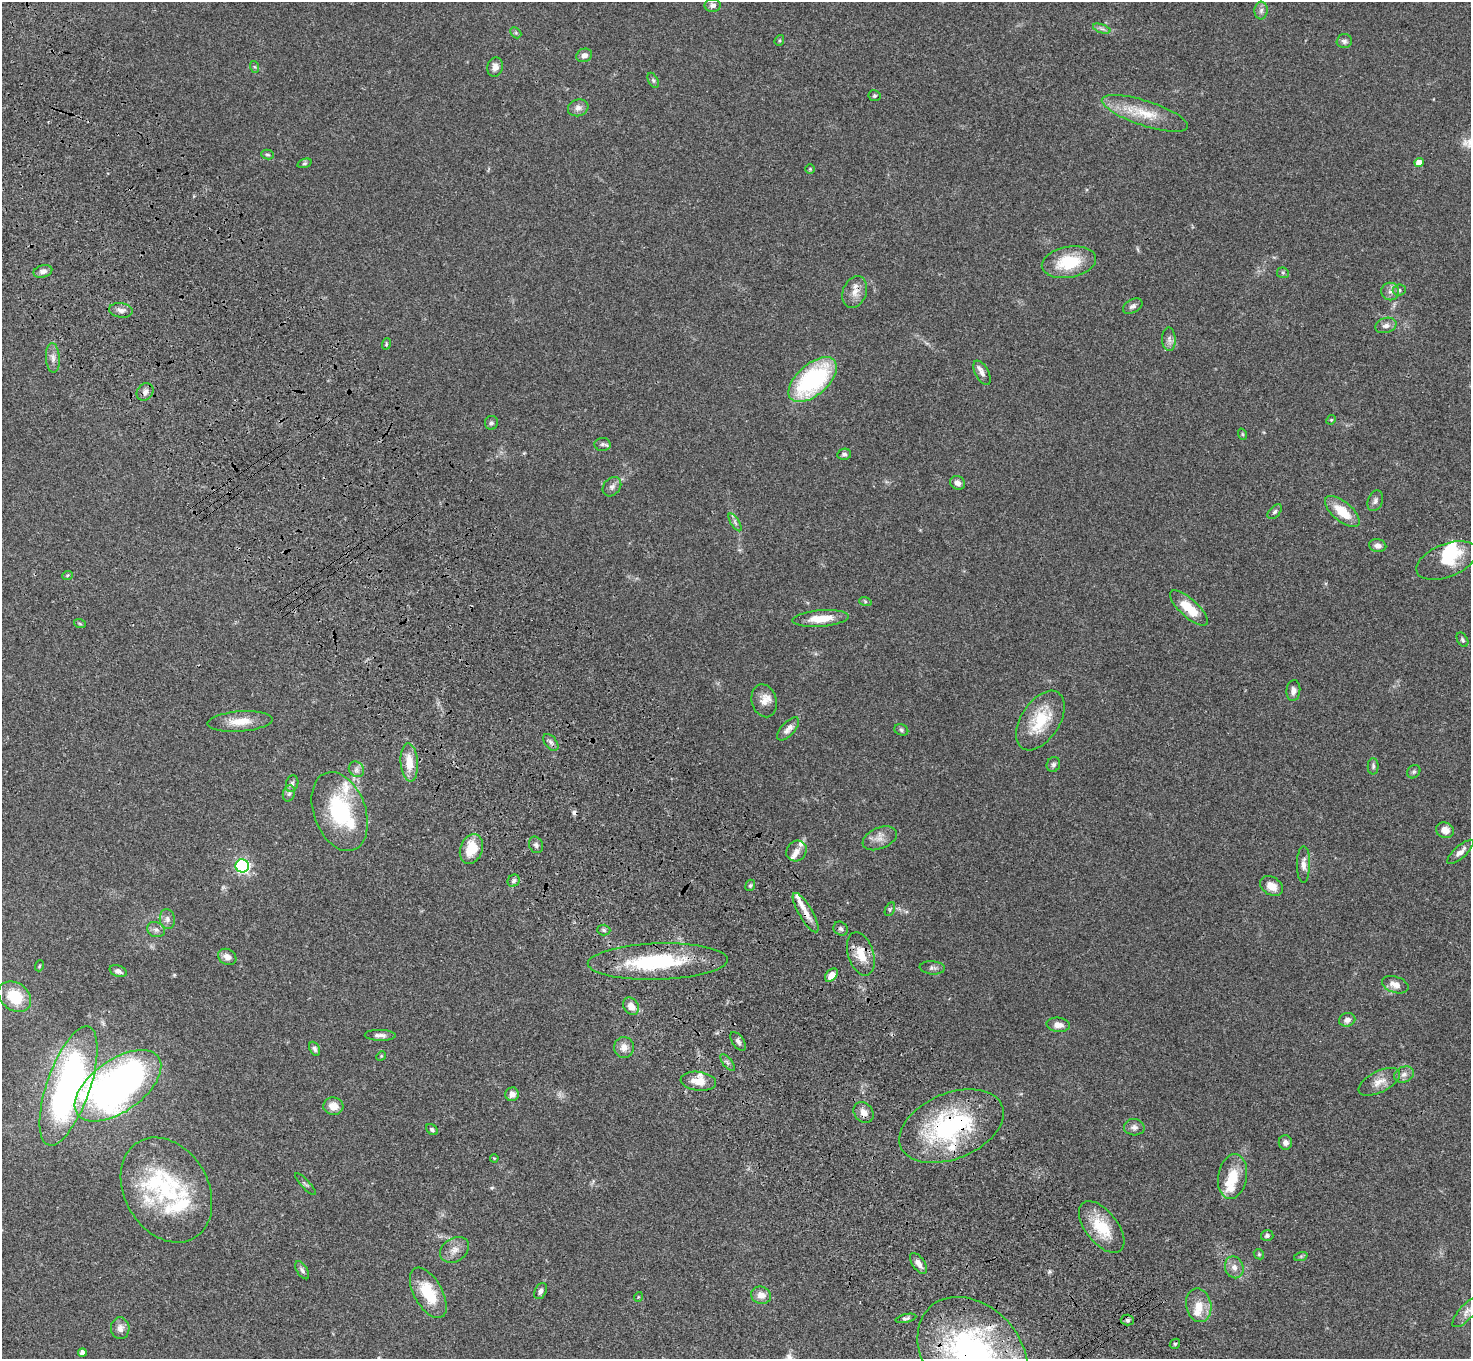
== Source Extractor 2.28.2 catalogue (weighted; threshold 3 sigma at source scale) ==
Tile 11 of 4 x 4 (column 3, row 3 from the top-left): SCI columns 3042-4510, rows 1736-3092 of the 6081 x 6045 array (HDU 1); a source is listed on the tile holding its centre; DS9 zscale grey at full resolution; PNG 1473 x 1361 px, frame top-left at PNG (2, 2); each listed source drawn as its Kron ellipse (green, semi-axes under 4 px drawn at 4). Shown black and unused: <1% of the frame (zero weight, under 3 of 4 exposures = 6% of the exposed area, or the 3 px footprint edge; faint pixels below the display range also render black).
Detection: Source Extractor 2.28.2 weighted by HDU 2 'WHT'; one run over the whole footprint, this tile lists its part. Background 0.0477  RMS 0.0052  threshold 0.0235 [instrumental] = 3 sigma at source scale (4.5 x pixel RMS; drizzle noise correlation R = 1.50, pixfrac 1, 0.05/0.05 arcsec/px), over >= 5 px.
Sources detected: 157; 3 inside a brighter object's white glare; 1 cosmic-ray / hot-pixel residue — neither listed nor drawn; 16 inside a brighter listed object's ellipse — not listed separately; the other 137 listed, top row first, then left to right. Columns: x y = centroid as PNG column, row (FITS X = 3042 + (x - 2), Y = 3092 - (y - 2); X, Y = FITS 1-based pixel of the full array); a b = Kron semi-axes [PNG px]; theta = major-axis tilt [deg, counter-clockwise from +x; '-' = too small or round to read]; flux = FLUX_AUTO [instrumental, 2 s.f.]
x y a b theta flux
713 5 8 6 -1 1.9
1261 10 9 6 87 1.8
1102 29 9 4 -19 1.2
516 33 6 4 -45 0.88
779 40 5 4 - 0.66
1344 41 7 7 - 1.5
584 55 8 6 21 2.4
255 67 6 4 -71 0.62
495 67 9 8 - 3.1
653 80 8 4 -63 0.92
874 96 6 5 - 0.79
578 108 10 8 18 2.5
1145 113 45 12 -18 15
268 155 6 4 -15 0.86
1419 162 5 4 - 4.7
304 163 7 4 19 0.73
810 169 4 4 - 0.54
1069 262 27 15 10 21
43 271 9 6 15 2.2
1283 273 6 5 - 0.79
1399 290 6 5 - 1.1
855 292 16 11 69 4.8
1390 292 9 9 - 2.5
1133 306 10 6 28 1.7
121 310 12 7 -7 2.3
1386 325 11 7 17 2.3
1169 339 12 7 -88 2.2
386 344 6 3 72 0.55
53 358 15 7 -86 2.8
982 373 13 6 -61 2.4
813 380 29 15 41 64
145 392 9 8 - 2.2
1331 420 5 4 - 0.52
491 423 7 6 - 1.2
1242 434 6 3 -71 0.51
602 444 8 6 1 1.3
844 454 7 5 11 1.2
958 483 8 6 -27 2.5
612 487 11 8 50 2.2
1375 501 11 7 68 1.9
1342 511 21 9 -40 12
1275 512 9 5 46 1.3
735 522 10 4 -57 1.3
1378 546 9 6 -10 2.4
1447 560 32 16 21 13
67 576 5 3 - 0.48
865 601 6 4 -19 0.71
1189 608 24 9 -42 13
821 618 28 8 5 11
80 624 6 4 -20 0.67
1462 640 8 5 -60 1.1
1293 690 10 7 86 2.4
764 701 17 12 -74 5.1
1040 720 33 19 57 20
240 721 33 10 4 8.9
788 729 14 6 47 3
901 730 7 5 -24 0.93
551 742 10 5 -52 1.6
409 762 19 8 -85 8.4
1053 765 8 6 66 1.3
1373 766 8 5 -90 1.2
356 769 8 7 - 1.9
1414 772 7 6 - 0.9
292 784 8 6 74 1.3
289 793 8 6 74 1.3
340 811 41 26 -70 41
1445 830 9 7 -19 4.5
880 838 18 10 23 4.3
536 845 8 7 - 1.7
471 849 15 11 70 13
797 851 11 9 48 2.9
1460 852 17 6 42 3
1303 864 18 6 89 3.3
242 866 6 6 - 90
514 881 6 5 - 1.3
750 885 6 4 67 0.83
1271 886 12 9 -34 5.4
890 909 7 4 64 0.78
806 913 22 6 -59 5.1
167 919 10 7 -83 2.2
841 929 7 6 - 1.4
156 930 9 7 -23 1.9
604 930 6 5 - 1.1
861 954 22 12 -73 9.7
227 957 10 7 -31 3
658 962 70 18 2 47
39 966 5 3 - 0.42
932 968 12 6 -4 1.8
118 971 9 5 -19 1.9
831 975 8 5 47 4.6
1395 985 14 8 -18 4.4
15 997 18 13 -37 18
631 1006 9 7 -55 4.4
1347 1020 8 6 20 2.3
1058 1025 11 7 -6 3.7
380 1035 15 5 -1 2.4
738 1041 11 5 -54 1.6
624 1047 10 10 - 4
315 1049 7 5 -65 1.2
381 1056 5 4 - 0.5
727 1062 10 4 -52 1.2
1404 1074 10 7 23 2.5
698 1081 18 9 -7 6.5
1379 1082 22 10 26 5.5
69 1086 63 21 71 180
118 1086 50 26 35 240
512 1094 7 6 - 3
333 1106 10 8 -5 5.6
864 1112 11 9 -49 3.4
951 1126 55 33 22 70
1134 1127 10 8 -3 2.1
432 1130 6 4 -42 1
1285 1143 7 6 - 2.2
494 1158 4 3 - 0.42
1232 1176 22 14 80 12
305 1184 14 3 -47 0.92
166 1190 56 42 -59 47
1102 1227 30 16 -52 17
1267 1236 6 5 - 1.2
454 1250 15 11 34 4.4
1259 1254 5 4 - 0.66
1301 1256 7 4 19 0.69
918 1263 12 6 -55 3.3
1234 1267 11 9 -68 3.2
302 1270 10 5 -57 1.4
541 1291 8 5 63 1.8
428 1293 28 14 -61 18
761 1295 10 8 -15 4.2
638 1297 5 3 - 0.38
1199 1305 17 12 -78 7.4
1467 1312 20 7 47 3.5
906 1318 10 4 13 1.2
1127 1320 6 5 - 0.96
120 1328 11 9 -86 3.1
1175 1344 5 4 - 0.73
82 1352 4 4 - 2.1
973 1353 63 47 -47 150
Overlapping masked pixels (flux is a lower limit): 4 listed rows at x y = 806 913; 861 954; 951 1126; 973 1353
Isophote crosses this tile's border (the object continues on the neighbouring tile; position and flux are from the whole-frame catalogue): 1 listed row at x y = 973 1353